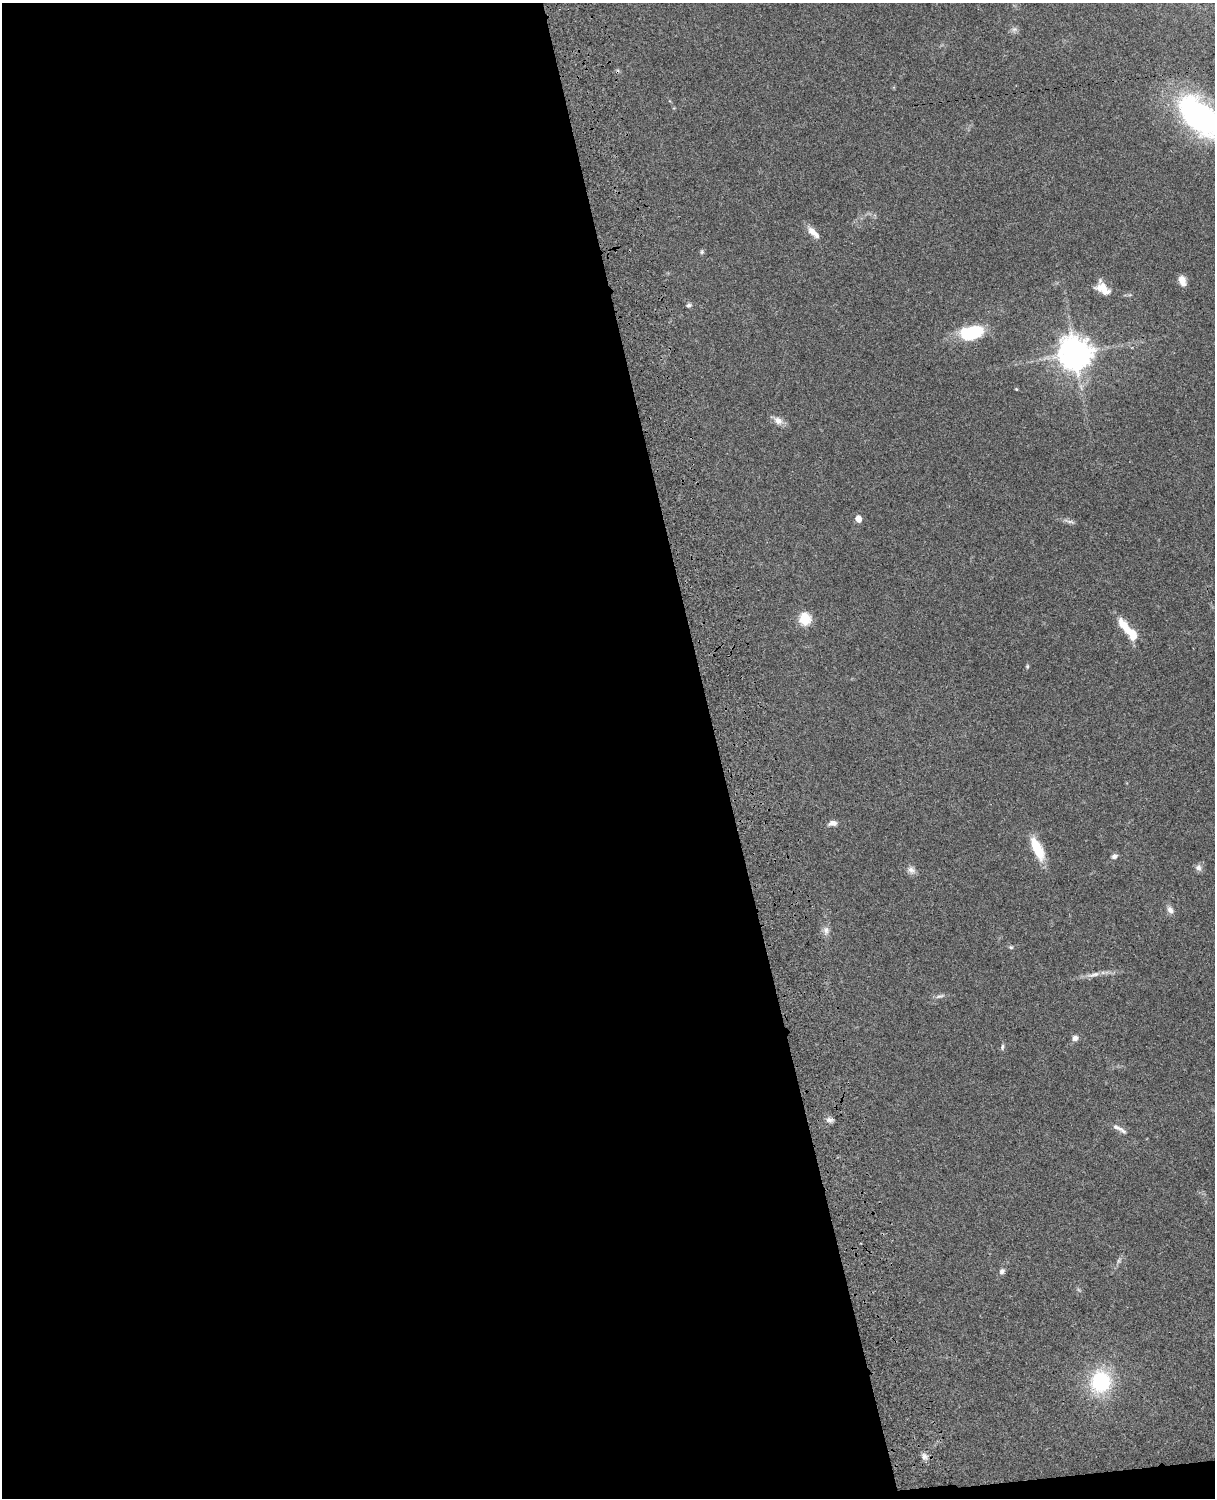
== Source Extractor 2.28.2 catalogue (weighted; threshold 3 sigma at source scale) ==
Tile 9 of 4 x 3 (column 1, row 3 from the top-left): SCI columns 121-1333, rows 276-1771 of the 5090 x 4927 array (HDU 1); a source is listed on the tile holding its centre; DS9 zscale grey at full resolution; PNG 1217 x 1500 px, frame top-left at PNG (2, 3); no overlay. Shown black and unused: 60% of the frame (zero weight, under 3 of 4 exposures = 6% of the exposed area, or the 3 px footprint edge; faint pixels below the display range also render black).
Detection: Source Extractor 2.28.2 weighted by HDU 2 'WHT'; one run over the whole footprint, this tile lists its part. Background 0.0768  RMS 0.0059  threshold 0.0265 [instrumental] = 3 sigma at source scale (4.5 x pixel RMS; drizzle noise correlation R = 1.50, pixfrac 1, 0.05/0.05 arcsec/px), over >= 5 px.
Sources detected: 39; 5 inside a brighter listed object's ellipse — not listed separately; the other 34 listed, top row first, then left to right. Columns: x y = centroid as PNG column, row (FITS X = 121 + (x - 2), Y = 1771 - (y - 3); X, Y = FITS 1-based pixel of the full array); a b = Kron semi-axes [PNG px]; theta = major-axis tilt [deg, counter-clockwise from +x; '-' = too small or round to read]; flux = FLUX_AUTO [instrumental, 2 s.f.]
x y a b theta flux
1014 29 9 7 42 1.9
1200 116 50 26 -42 140
812 231 15 9 -54 4.6
702 252 6 5 - 0.98
1182 281 11 7 -72 4.7
1102 287 18 10 11 6.6
688 305 6 5 - 1.3
971 332 21 12 12 41
1075 353 11 10 - 1000
1016 389 4 3 - 0.51
778 420 13 9 -35 4.2
858 519 5 5 - 6.5
1071 522 14 5 -12 2
805 619 6 6 - 52
1123 624 25 10 -44 9.8
1027 666 6 4 89 0.81
833 823 11 6 9 2.8
1037 849 25 9 -65 19
1114 856 8 6 28 1.9
1198 868 9 8 - 2.3
911 870 12 9 -36 2.9
1170 910 10 7 -57 2.8
826 930 12 8 -86 3
1011 947 6 5 - 0.9
1094 975 23 6 13 4.6
940 996 13 5 14 1.9
1075 1038 7 6 - 2.6
1002 1047 8 5 81 1.2
830 1120 11 6 -6 2.1
1117 1127 15 7 -32 2.6
1119 1261 10 4 68 1.5
1002 1271 8 6 69 1.9
1101 1382 25 21 75 45
924 1456 9 8 - 2.7
Isophote crosses this tile's border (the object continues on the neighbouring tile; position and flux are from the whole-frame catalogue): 1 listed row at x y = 1200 116